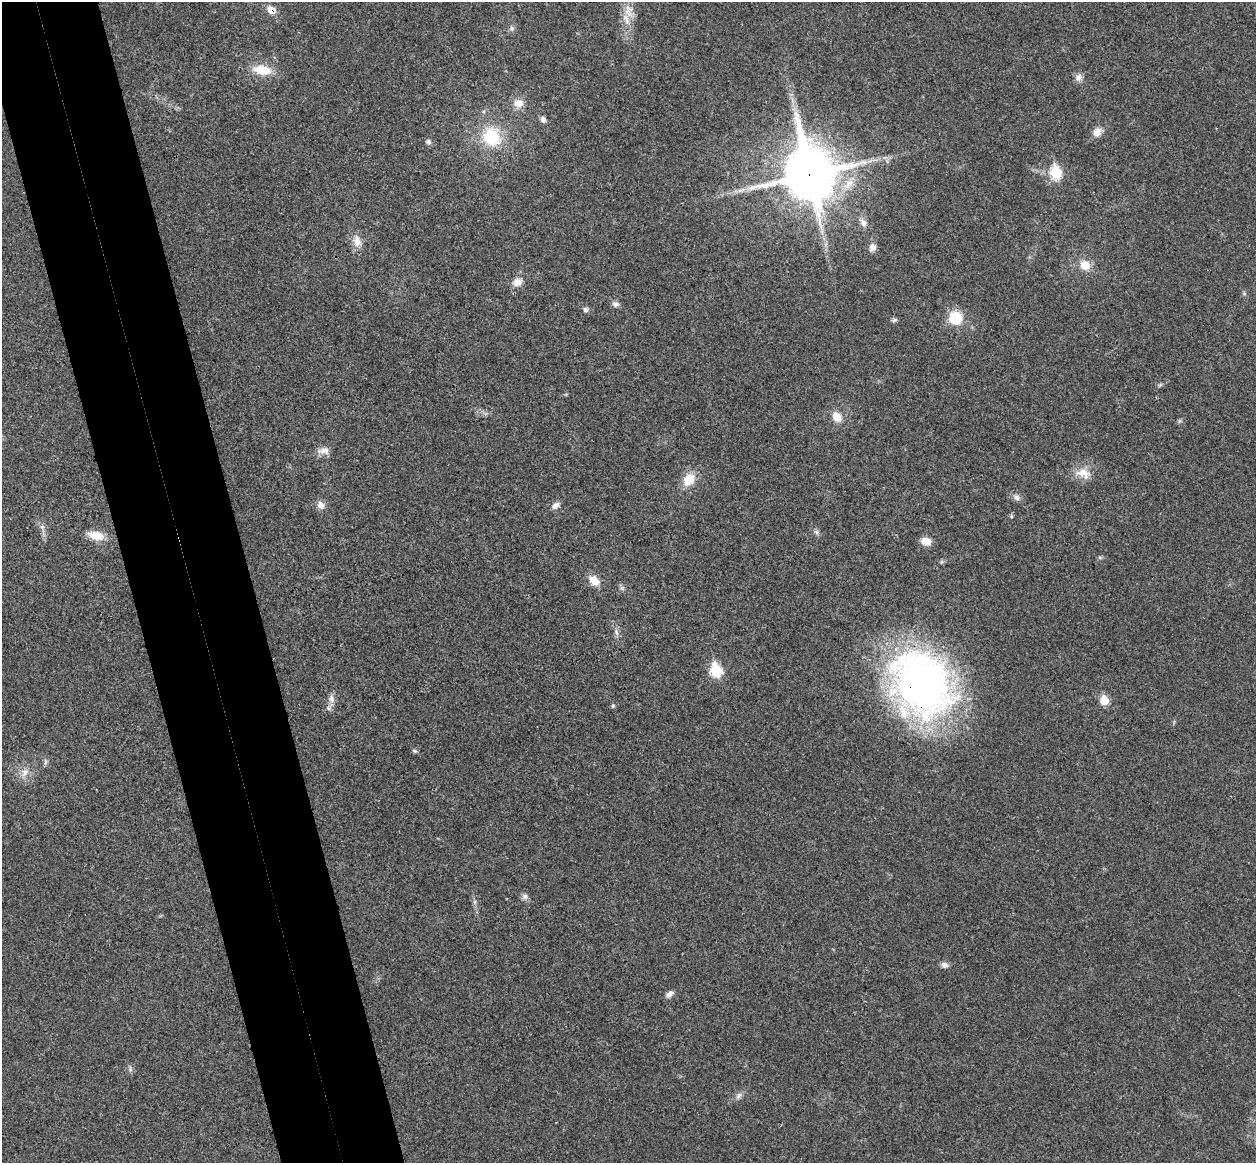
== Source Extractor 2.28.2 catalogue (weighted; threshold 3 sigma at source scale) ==
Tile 11 of 4 x 4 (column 3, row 3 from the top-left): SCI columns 2567-3820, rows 1321-2481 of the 5134 x 5077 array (HDU 1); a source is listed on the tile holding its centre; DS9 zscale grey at full resolution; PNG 1258 x 1165 px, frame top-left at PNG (2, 2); no overlay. Shown black and unused: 10% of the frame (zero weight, under 3 of 4 exposures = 6% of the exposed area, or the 3 px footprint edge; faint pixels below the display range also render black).
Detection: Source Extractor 2.28.2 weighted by HDU 2 'WHT'; one run over the whole footprint, this tile lists its part. Background 0.0227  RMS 0.0047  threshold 0.0209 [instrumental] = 3 sigma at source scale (4.5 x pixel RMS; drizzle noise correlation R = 1.50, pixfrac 1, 0.05/0.05 arcsec/px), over >= 5 px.
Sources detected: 47; all 47 listed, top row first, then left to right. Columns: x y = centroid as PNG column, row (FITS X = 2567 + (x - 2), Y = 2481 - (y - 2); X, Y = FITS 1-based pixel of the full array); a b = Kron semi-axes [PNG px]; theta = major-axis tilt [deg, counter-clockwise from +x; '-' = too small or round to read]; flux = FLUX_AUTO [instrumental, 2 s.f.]
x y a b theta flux
271 10 10 8 -33 4
626 19 21 8 -69 5.1
512 28 7 5 -48 1.1
262 70 24 12 -10 9.4
1078 78 10 8 58 2.3
518 103 13 11 -3 4.4
543 119 8 6 -66 1.5
1097 132 13 10 53 3.5
491 137 22 20 -60 20
428 142 7 6 - 1.3
1056 173 7 6 - 30
809 174 21 17 -76 1900
740 190 7 5 0 1.3
863 223 12 7 -61 2.5
357 241 14 10 -83 4.3
872 247 10 9 - 2.6
1085 265 9 8 - 7.2
517 282 12 10 22 3.6
615 304 8 7 - 1.7
586 309 7 6 - 1.2
955 318 17 16 - 11
894 320 8 4 27 0.88
1160 385 7 4 36 0.73
837 417 13 10 -47 4.9
324 451 17 9 4 3.2
1083 473 22 13 -19 6.4
689 480 15 12 51 8.1
1017 497 9 7 -44 1.8
321 505 11 9 -65 2.6
556 505 10 7 43 2.2
816 532 7 6 - 1
96 535 20 10 -13 6.4
926 541 11 8 -3 4.7
594 581 13 9 -41 5.4
616 632 9 4 -68 1.3
716 670 7 6 - 33
922 684 78 61 -61 200
331 699 12 7 -84 2.5
1104 700 6 6 - 12
613 706 6 4 70 0.7
415 751 6 4 -44 0.72
45 762 7 4 71 0.88
25 772 11 9 36 3.2
525 896 9 7 -57 1.6
944 965 9 7 -24 1.9
669 994 11 6 32 2
739 1096 11 6 49 1.7
Overlapping masked pixels (flux is a lower limit): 3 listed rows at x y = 271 10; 809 174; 922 684